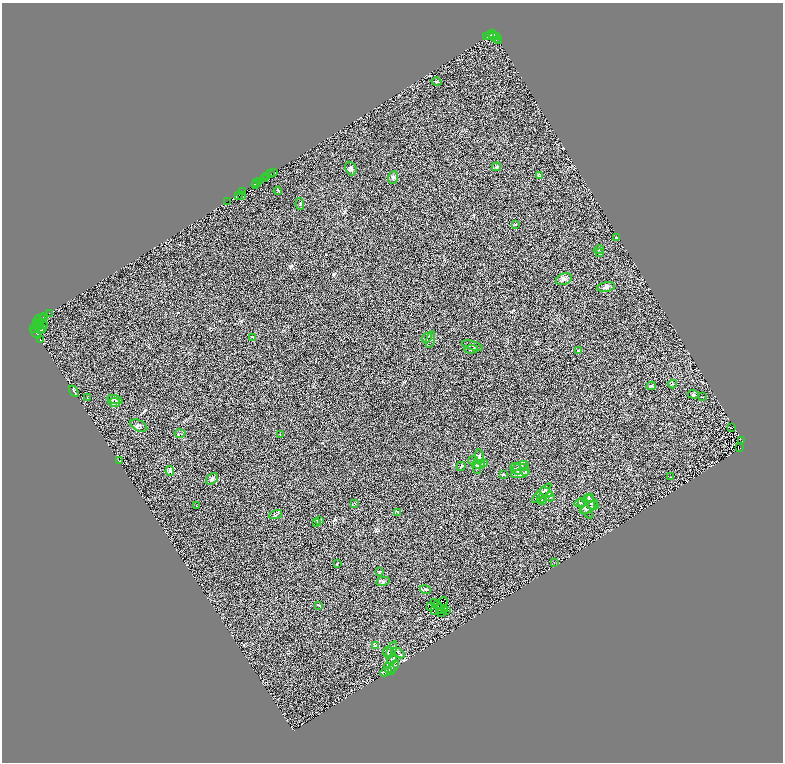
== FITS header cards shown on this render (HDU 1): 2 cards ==
NAXIS1  =                 1562
NAXIS2  =                 1520

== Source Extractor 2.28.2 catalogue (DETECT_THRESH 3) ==
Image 1562 x 1520 px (HDU 1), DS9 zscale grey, zoomed out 1/2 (1 PNG px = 2 x 2 image px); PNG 785 x 764 px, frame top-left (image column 2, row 1519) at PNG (2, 3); each listed source drawn as its Kron ellipse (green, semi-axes under 4 px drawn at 4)
Background 0.694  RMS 0.5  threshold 1.51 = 3 sigma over >= 5 px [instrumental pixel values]
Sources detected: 151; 30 cannot appear on this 1/2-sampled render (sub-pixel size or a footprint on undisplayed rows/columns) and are neither listed nor drawn; the other 121 listed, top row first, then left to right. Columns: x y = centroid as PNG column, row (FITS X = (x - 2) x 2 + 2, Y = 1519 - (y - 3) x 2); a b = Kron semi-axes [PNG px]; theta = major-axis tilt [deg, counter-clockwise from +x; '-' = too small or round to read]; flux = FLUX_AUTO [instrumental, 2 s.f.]
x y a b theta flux
493 34 3 1 - 190
489 35 2 1 - 380
487 36 3 2 - 370
494 36 2 1 - 530
496 37 2 1 - 43
495 38 8 1 -40 110
498 39 2 1 - 92
437 82 5 2 - 74
496 167 5 3 - 98
351 168 7 5 -67 200
273 172 3 2 - 110
271 174 2 1 - 200
540 175 4 3 - 71
267 176 3 1 - 780
393 177 6 5 - 210
264 178 2 1 - 1100
259 182 3 1 - 87
257 183 2 1 - 310
255 184 3 2 - 1100
278 191 4 2 - 50
243 192 2 1 - 1700
238 195 2 1 - 340
242 195 2 1 - 180
228 201 2 2 - 860
300 204 6 1 -78 55
515 225 4 2 - 60
616 237 3 2 - 310
599 250 5 2 - 84
600 253 4 2 - 84
564 279 8 5 23 290
606 287 9 4 9 270
49 313 2 1 - 170
43 317 3 2 - 1600
45 317 2 2 - 520
41 319 6 2 -5 1600
37 322 4 2 - 110
39 324 2 1 - 58
44 324 2 1 - 30
39 326 4 2 - 2700
38 328 2 1 - 900
34 329 3 2 - 940
40 329 3 1 - 130
42 329 2 1 - 250
36 333 6 2 -54 2100
253 337 4 2 - 65
427 338 6 2 46 100
40 340 2 1 - 130
430 340 9 3 75 200
472 346 11 4 -17 210
471 349 7 2 3 110
579 351 3 3 - 62
673 384 4 2 - 49
651 386 4 3 - 110
74 391 6 2 -56 97
693 394 5 4 - 130
87 397 3 2 - 45
702 397 3 2 - 35
115 400 8 3 -16 150
114 402 6 4 -12 170
139 426 9 5 -27 250
732 428 2 1 - 26
180 433 5 2 - 100
280 434 3 2 - 25
742 441 2 1 - 290
740 448 2 1 - 79
479 456 7 3 -84 140
473 460 5 3 - 92
120 461 2 2 - 680
483 463 4 3 - 110
479 465 5 3 - 140
461 466 5 3 - 94
521 466 8 3 20 200
477 467 7 3 -85 110
523 468 4 1 - 70
516 469 6 5 - 190
170 471 5 3 - 110
526 471 4 4 - 120
520 474 9 4 9 270
504 475 4 3 - 79
671 477 3 2 - 43
212 479 7 5 48 190
546 492 6 4 -28 230
542 493 13 4 45 290
550 497 5 4 - 150
541 498 5 4 - 150
588 499 6 4 24 170
543 500 3 2 - 68
590 502 7 2 -75 140
581 503 7 3 9 170
355 504 3 2 - 63
197 506 4 1 - 37
593 506 6 3 -4 140
589 507 10 2 36 170
585 509 12 4 -58 300
397 512 3 3 - 62
276 515 7 2 22 78
320 520 4 3 - 92
316 522 4 3 - 86
554 562 2 1 - 56
337 563 4 2 - 61
379 572 3 2 - 47
383 581 7 4 11 170
425 590 5 3 - 150
444 601 4 1 - 51
434 602 2 1 - 38
438 604 3 1 - 44
319 606 3 2 - 41
430 607 3 1 - 38
440 609 4 2 - 84
444 609 2 1 - 29
434 610 3 1 - 64
446 610 2 1 - 33
442 612 2 1 - 38
376 646 4 3 - 100
391 650 9 4 64 290
388 651 5 4 - 160
399 653 7 2 -34 140
392 659 6 4 53 190
394 667 8 3 57 230
389 669 6 5 - 250
386 672 6 3 28 130
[30 sub-pixel or undisplayed-footprint detections neither listed nor drawn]